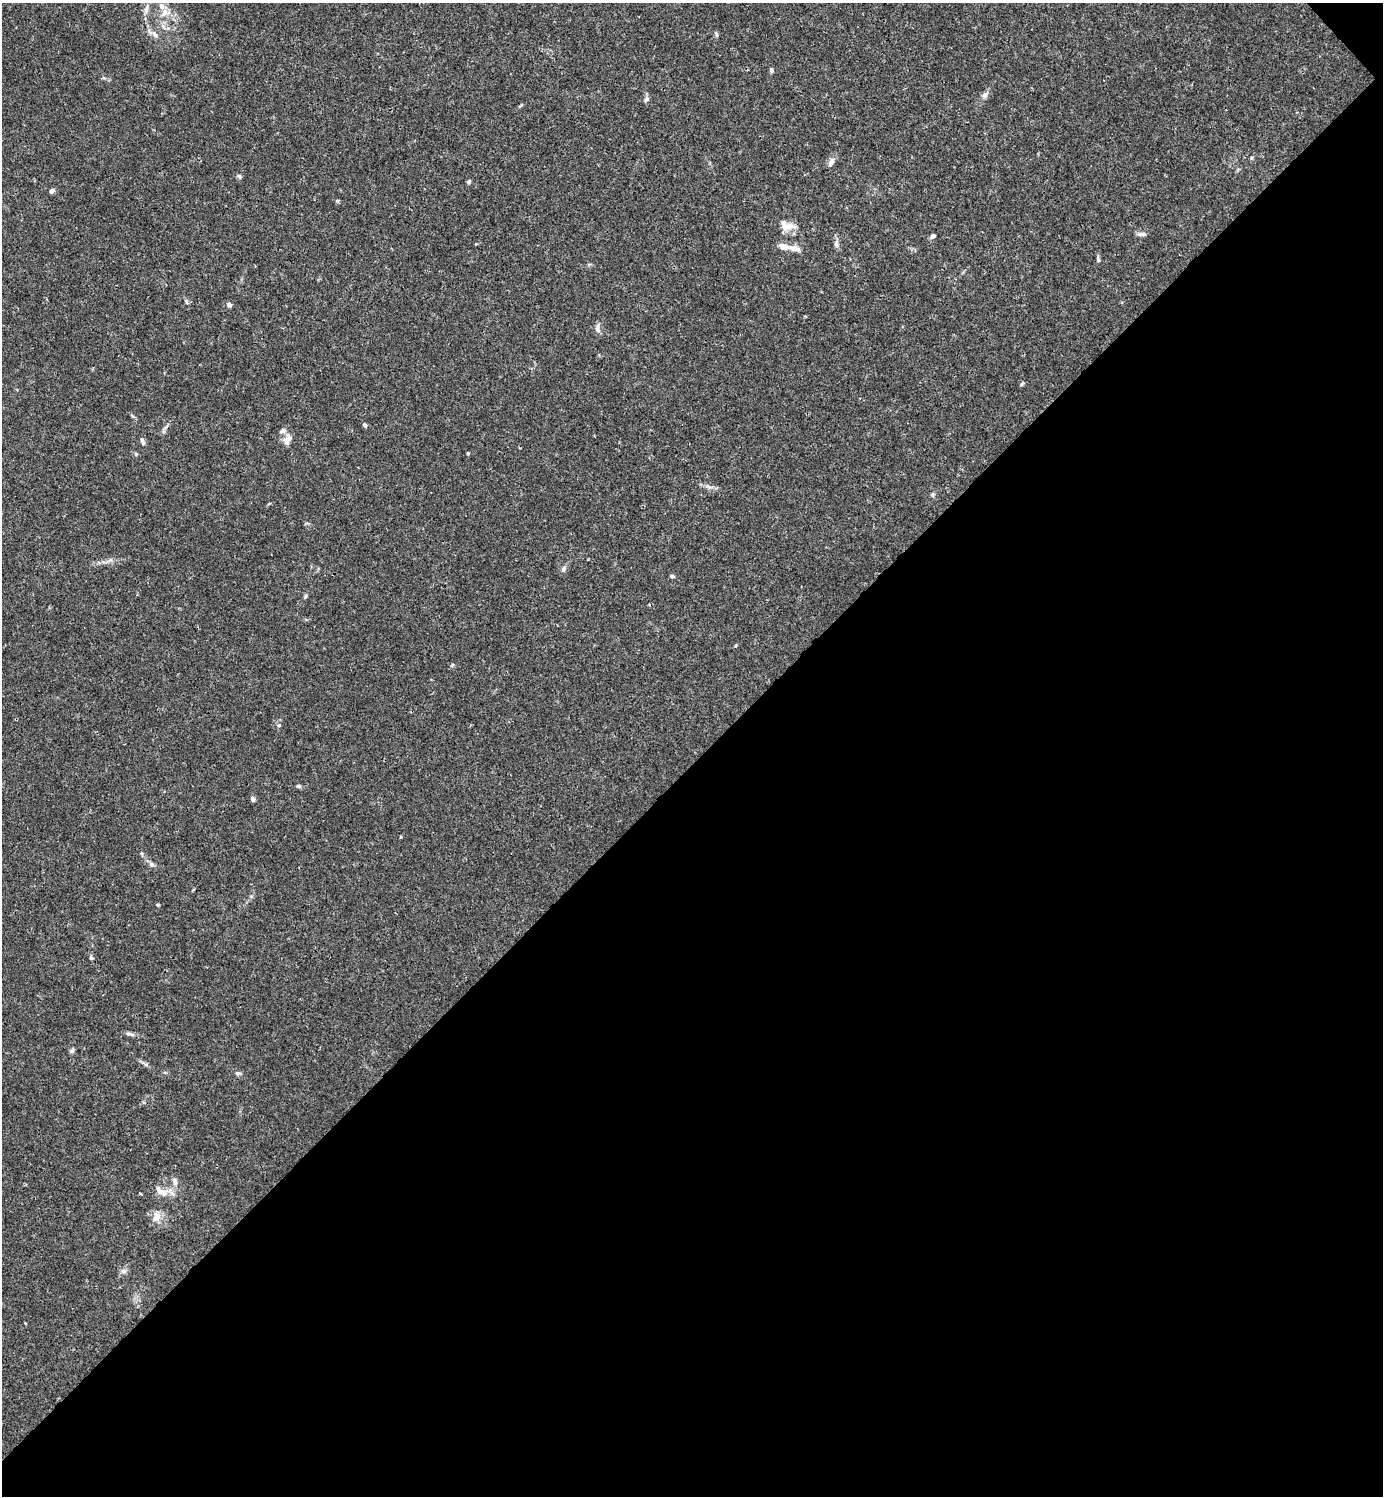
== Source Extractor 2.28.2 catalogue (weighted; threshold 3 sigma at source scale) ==
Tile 12 of 4 x 4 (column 4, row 3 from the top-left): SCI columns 4444-5824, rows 1496-2989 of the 5981 x 5982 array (HDU 1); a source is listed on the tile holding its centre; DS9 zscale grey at full resolution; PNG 1385 x 1498 px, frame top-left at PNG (2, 3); no overlay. Shown black and unused: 49% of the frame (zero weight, under 3 of 4 exposures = <1% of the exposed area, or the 3 px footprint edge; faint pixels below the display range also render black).
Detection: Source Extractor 2.28.2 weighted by HDU 2 'WHT'; one run over the whole footprint, this tile lists its part. Background 0.0153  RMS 0.0021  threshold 0.00965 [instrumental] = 3 sigma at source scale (4.5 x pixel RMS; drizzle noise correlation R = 1.50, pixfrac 1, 0.05/0.05 arcsec/px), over >= 5 px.
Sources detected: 50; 4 inside a brighter listed object's ellipse — not listed separately; the other 46 listed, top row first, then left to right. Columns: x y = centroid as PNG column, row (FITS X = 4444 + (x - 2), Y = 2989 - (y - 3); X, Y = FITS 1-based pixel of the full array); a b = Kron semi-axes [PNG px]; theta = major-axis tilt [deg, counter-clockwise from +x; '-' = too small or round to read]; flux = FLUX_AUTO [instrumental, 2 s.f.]
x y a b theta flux
146 9 12 6 74 0.91
165 13 13 7 71 1.4
154 34 9 7 -46 0.87
716 34 7 4 -64 0.34
771 70 6 5 - 0.45
984 95 9 6 40 0.73
647 99 8 5 36 0.44
831 162 13 6 59 0.95
239 176 7 4 -26 0.36
469 181 5 4 - 0.39
52 191 6 5 - 0.6
337 201 5 4 - 0.29
786 227 23 8 10 2.1
1142 234 11 5 4 0.69
933 236 6 5 - 0.55
836 244 9 6 -70 0.66
784 247 12 8 -14 1.6
1098 260 6 4 -70 0.32
187 302 6 4 -70 0.3
229 305 6 5 - 0.51
597 328 13 6 -87 0.78
1022 384 7 3 53 0.26
365 425 6 4 -49 0.4
282 431 8 7 - 0.62
142 439 8 6 -87 0.54
287 440 12 9 50 1.5
468 453 4 3 - 0.2
136 454 6 5 - 0.31
933 495 7 4 -72 0.31
563 569 8 6 67 0.66
672 576 5 5 - 0.38
305 596 6 4 89 0.29
279 725 5 4 - 0.26
298 786 5 5 - 0.33
253 799 7 5 -80 0.47
142 854 5 3 - 0.27
151 864 7 6 - 0.59
157 905 4 3 - 0.26
91 957 5 5 - 0.32
131 1034 13 4 -12 0.66
72 1050 8 5 62 0.42
238 1073 8 5 -18 0.51
175 1181 11 7 -83 0.91
164 1193 10 8 56 1.3
156 1217 16 9 75 1.8
124 1271 8 7 - 0.73